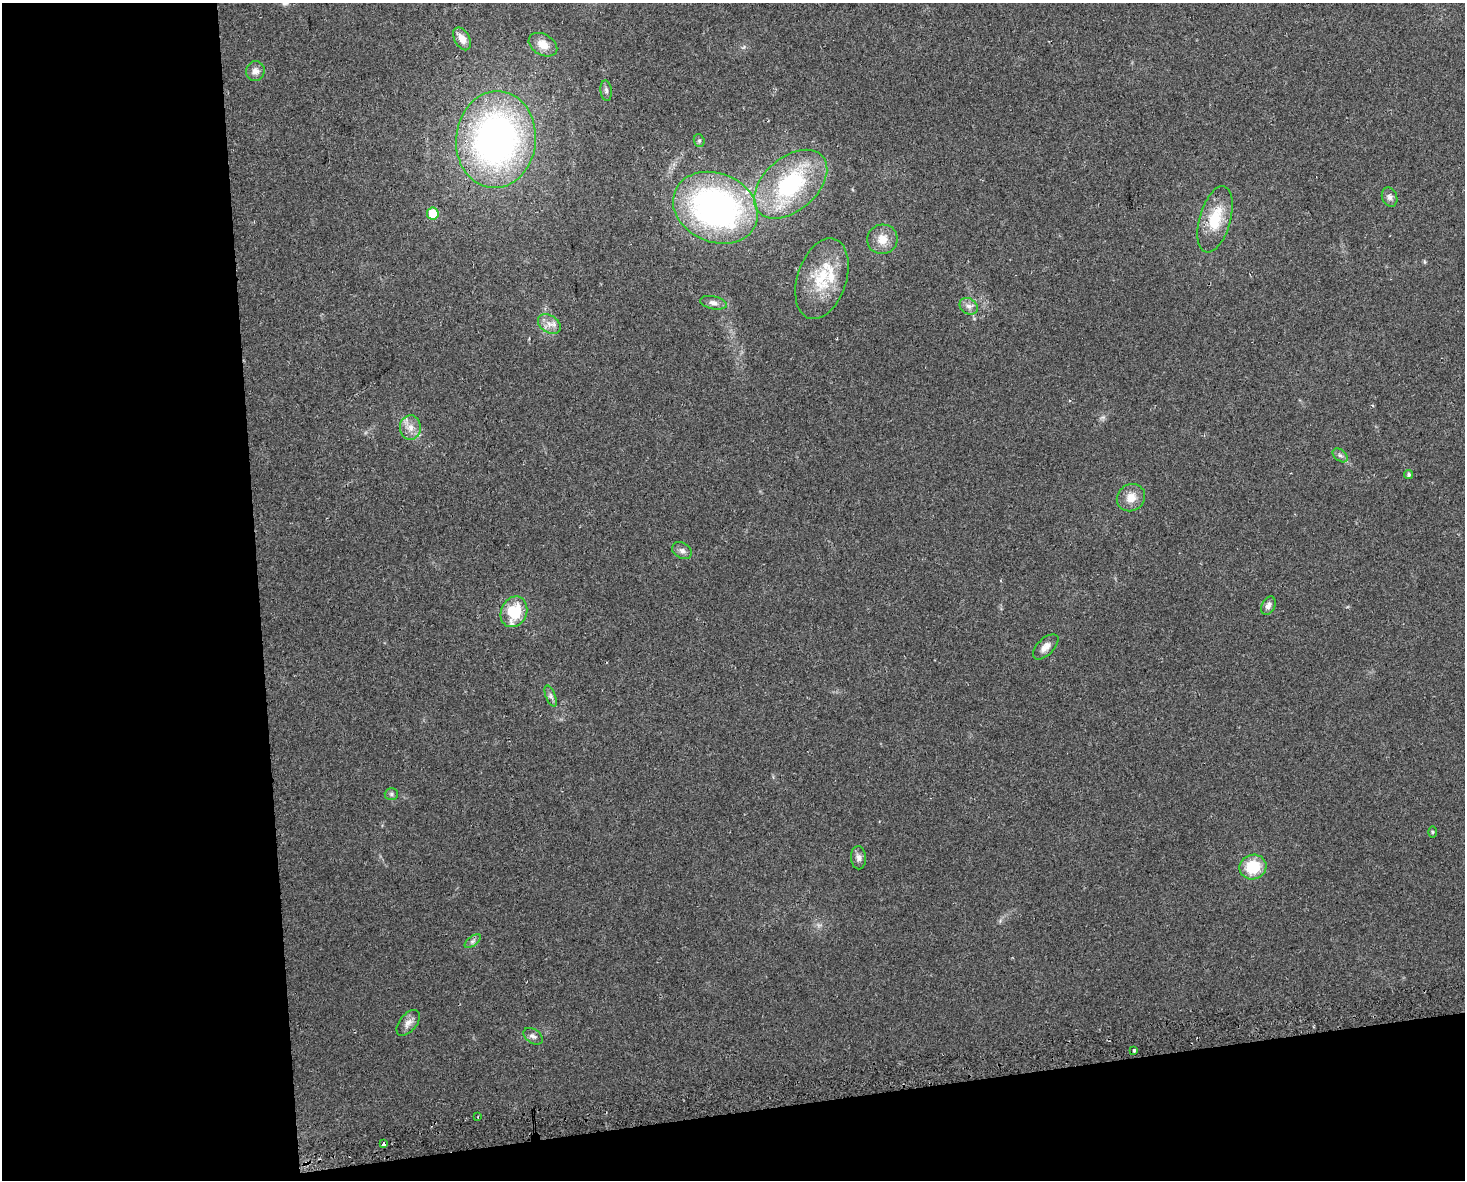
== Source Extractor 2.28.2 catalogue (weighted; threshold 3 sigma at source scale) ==
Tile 10 of 3 x 4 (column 1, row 4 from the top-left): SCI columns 65-1527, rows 32-1209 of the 4474 x 4775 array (HDU 1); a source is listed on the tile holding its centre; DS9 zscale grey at full resolution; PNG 1467 x 1182 px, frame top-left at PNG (2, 3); each listed source drawn as its Kron ellipse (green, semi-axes under 4 px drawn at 4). Shown black and unused: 24% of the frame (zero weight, under 2 of 3 exposures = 2% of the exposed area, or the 3 px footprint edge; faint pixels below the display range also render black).
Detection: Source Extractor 2.28.2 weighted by HDU 2 'WHT'; one run over the whole footprint, this tile lists its part. Background 0.0743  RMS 0.0092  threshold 0.0413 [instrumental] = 3 sigma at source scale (4.5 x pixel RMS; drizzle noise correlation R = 1.50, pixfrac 1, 0.0396/0.0396 arcsec/px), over >= 5 px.
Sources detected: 41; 2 cosmic-ray / hot-pixel residue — neither listed nor drawn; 4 inside a brighter listed object's ellipse — not listed separately; the other 35 listed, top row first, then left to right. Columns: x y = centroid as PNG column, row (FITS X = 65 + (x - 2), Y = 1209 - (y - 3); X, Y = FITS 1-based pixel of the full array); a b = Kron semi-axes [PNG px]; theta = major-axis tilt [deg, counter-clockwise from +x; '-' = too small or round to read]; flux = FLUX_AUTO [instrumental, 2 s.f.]
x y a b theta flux
462 39 12 7 -61 8.1
543 45 15 10 -29 11
255 71 10 9 - 5.2
606 91 10 5 -84 2.6
496 139 49 40 83 330
699 141 6 5 - 1.7
791 184 42 26 41 94
1390 197 10 7 -67 3.5
715 208 44 34 -24 280
433 214 6 5 - 21
1215 219 34 15 74 31
882 239 15 14 - 12
822 279 42 24 72 40
714 303 13 6 -12 4.4
969 306 9 7 -35 4.5
549 324 12 8 -33 6.5
410 428 12 10 -87 8.3
1340 455 8 5 -39 2.6
1409 475 4 4 - 1.7
1131 498 14 13 - 11
682 551 10 7 -31 3.8
1268 606 10 6 66 4
514 612 16 13 66 35
1046 647 16 8 44 6.4
551 696 11 5 -68 2.6
391 794 7 5 0 2
1432 832 6 3 -90 0.98
858 858 11 7 -87 4.1
1253 867 13 12 - 30
473 941 9 4 36 2.5
408 1023 15 8 51 5.7
533 1036 11 6 -34 3.4
1134 1051 3 3 - 5.8
478 1117 3 2 - 0.9
384 1144 3 3 - 8.2